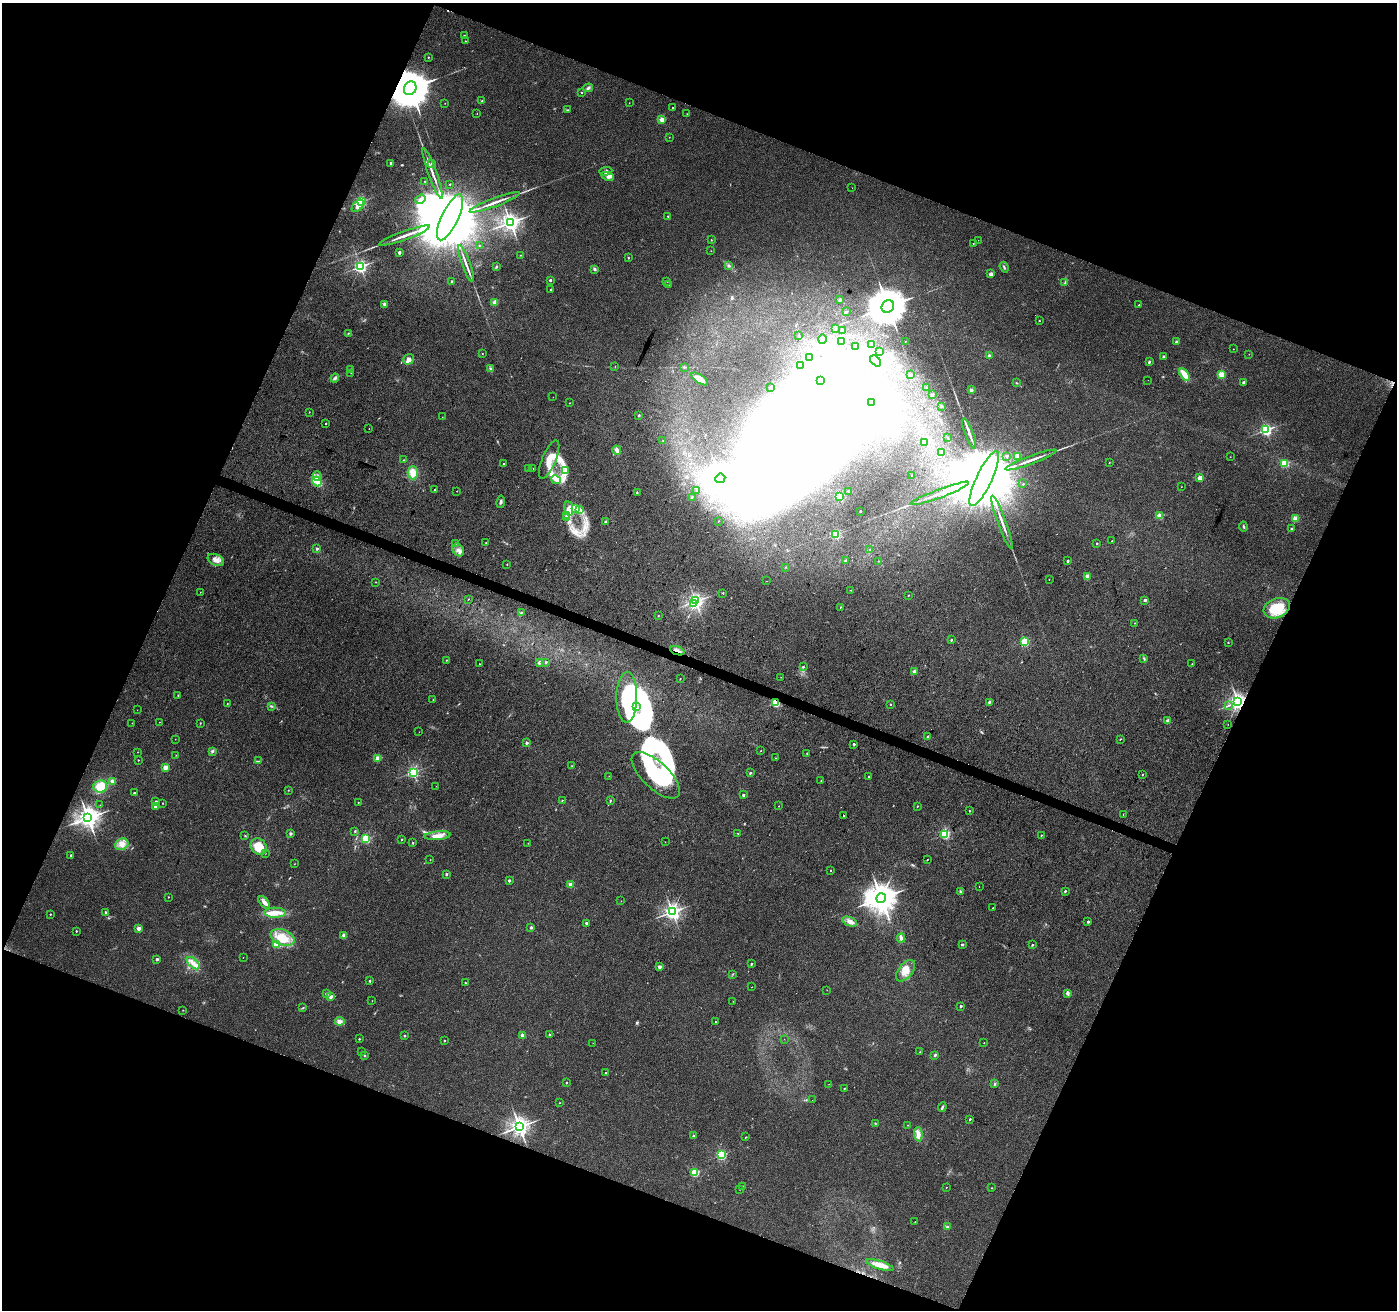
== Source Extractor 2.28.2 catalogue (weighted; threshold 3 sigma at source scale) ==
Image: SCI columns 9-5585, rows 275-5504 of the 5586 x 5714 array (HDU 1 of 3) = the unmasked area's bounding box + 8 px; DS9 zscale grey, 4 x 4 block average (1 PNG px = mean of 4 x 4 image px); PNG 1399 x 1312 px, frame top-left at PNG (2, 3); each listed source drawn as its Kron ellipse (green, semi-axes under 4 px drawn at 4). Shown black and unused: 43% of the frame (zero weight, under 3 of 4 exposures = <1% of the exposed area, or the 3 px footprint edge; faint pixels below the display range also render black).
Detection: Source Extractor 2.28.2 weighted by HDU 2 'WHT'. Background 0.0372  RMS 0.004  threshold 0.0182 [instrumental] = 3 sigma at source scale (4.5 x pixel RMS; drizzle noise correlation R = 1.50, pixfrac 1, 0.0396/0.0396 arcsec/px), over >= 5 px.
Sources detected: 458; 4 too faint to see at this stretch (4 x 4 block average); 74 inside a brighter object's white glare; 2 cosmic-ray / hot-pixel residue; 1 long thin detection or spike segment (spike, bleed or trail) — neither listed nor drawn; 1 coinciding with a brighter row at this scale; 9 inside a brighter listed object's ellipse — not listed separately; the other 367 listed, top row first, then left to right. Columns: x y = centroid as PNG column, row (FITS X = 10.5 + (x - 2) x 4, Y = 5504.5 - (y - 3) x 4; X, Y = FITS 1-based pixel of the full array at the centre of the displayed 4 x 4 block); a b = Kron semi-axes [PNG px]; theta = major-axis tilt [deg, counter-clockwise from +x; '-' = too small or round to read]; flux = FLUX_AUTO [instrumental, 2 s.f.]
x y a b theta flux
464 36 2 2 - 3.7
465 41 2 2 - 0.8
428 57 2 2 - 1.5
410 88 7 6 - 12000
588 88 5 3 - 4.6
581 92 2 2 - 1.7
482 101 2 2 - 2.1
445 103 2 2 - 0.84
629 103 2 2 - 0.94
672 107 2 2 - 1.1
567 110 2 2 - 2.3
477 113 2 2 - 0.67
687 114 2 2 - 0.76
662 120 2 2 - 68
669 137 2 2 - 0.68
391 163 2 2 - 7
432 163 4 2 - 2.3
606 171 6 4 5 7.6
433 173 27 2 -70 17
608 176 6 2 -25 6.1
425 181 2 2 - 0.98
450 184 2 2 - 2
852 188 2 2 - 0.38
420 199 5 3 - 6.9
361 201 2 2 - 310
495 202 26 2 20 20
358 206 7 4 46 19
668 216 2 2 - 2
450 217 25 8 65 72000
510 222 3 3 - 1400
404 236 27 2 20 22
711 240 2 2 - 0.91
978 240 2 2 - 0.48
973 243 2 2 - 1.8
479 246 2 2 - 1.4
711 251 2 2 - 0.76
399 252 2 2 - 15
520 255 2 2 - 0.92
628 258 3 2 - 1.8
466 263 19 2 -70 13
729 265 3 2 - 2.9
360 266 2 2 - 630
496 267 3 2 - 2.9
1004 267 5 2 - 3.1
594 269 4 3 - 3.5
991 274 2 2 - 27
550 280 2 2 - 8.8
451 281 2 2 - 5.2
667 281 2 2 - 1
1065 283 4 2 - 2.9
668 285 2 2 - 0.87
551 289 2 2 - 4.3
840 300 2 2 - 16
495 302 3 3 - 10
385 304 2 2 - 33
1139 305 2 2 - 2.4
888 306 7 6 - 9600
846 312 2 2 - 2.4
1039 321 2 2 - 2.6
836 328 2 2 - 0.88
843 330 2 2 - 20
348 333 3 2 - 1.4
798 335 2 2 - 1.1
822 339 4 2 - 4.6
841 341 3 3 - 4.8
905 342 2 2 - 0.71
1176 342 2 2 - 16
871 345 2 2 - 2.1
856 346 2 2 - 3.5
1233 349 2 2 - 1.5
880 351 2 2 - 1.2
482 353 2 2 - 1
1249 354 2 2 - 0.86
989 355 2 2 - 7.4
1163 357 2 2 - 12
809 358 2 2 - 3.2
409 359 5 5 - 10
875 361 6 3 -46 8.5
1149 362 3 2 - 3.9
800 365 2 2 - 1.1
615 366 2 2 - 1
684 367 2 2 - 1.7
351 369 2 2 - 2.3
490 369 4 2 - 3.7
351 373 2 2 - 0.47
910 375 3 2 - 2.2
1185 375 7 3 -55 31
1221 375 2 2 - 120
335 378 4 3 - 5.6
700 379 9 4 -33 17
820 380 4 3 - 3.5
1148 380 2 2 - 0.31
1243 382 2 2 - 11
1016 383 3 2 - 1.5
771 387 2 2 - 9.2
927 387 3 2 - 1.4
971 390 2 2 - 26
932 394 2 2 - 1.8
553 397 2 2 - 0.55
569 403 2 2 - 0.73
872 403 3 3 - 4
941 406 2 2 - 2
309 412 2 2 - 1.1
639 415 2 2 - 11
442 417 2 2 - 0.42
325 424 2 2 - 2.8
369 429 2 2 - 0.54
1266 430 2 2 - 510
969 433 16 2 -70 15
947 438 2 2 - 0.62
663 440 2 2 - 0.84
924 442 3 2 - 2
617 450 5 3 - 9.5
941 453 2 2 - 12
1007 456 2 2 - 5.5
1017 456 2 2 - 88
1230 457 2 2 - 0.62
403 460 2 2 - 1.3
549 460 20 7 67 33
1031 460 27 2 20 22
1109 462 2 2 - 1
1285 463 2 2 - 170
503 464 2 2 - 1.6
533 468 2 2 - 0.47
528 469 2 2 - 0.84
565 470 4 3 - 6.8
413 473 6 5 - 25
912 475 2 2 - 1.1
317 476 5 3 - 7.2
720 478 5 4 - 5200
1200 478 2 2 - 54
984 479 30 7 65 80000
556 480 5 3 - 8.2
317 481 5 3 - 11
1023 484 2 2 - 1.7
1181 487 2 2 - 0.54
435 490 2 2 - 4.1
696 490 2 2 - 0.47
457 491 2 2 - 1
848 491 2 2 - 4.2
637 492 3 2 - 1.3
940 493 31 2 20 28
840 496 2 2 - 190
692 497 2 2 - 1.3
501 502 6 3 79 5
569 508 7 3 -79 11
575 509 3 2 - 3.7
580 509 3 2 - 4.2
860 511 2 2 - 4.4
566 515 4 2 - 4.8
1160 516 2 2 - 92
567 517 4 2 - 4.3
1295 519 2 2 - 80
605 521 2 2 - 6.7
718 521 2 2 - 1.2
1002 522 28 2 -70 18
1243 527 5 2 - 2.8
1291 529 2 2 - 1.9
836 534 2 2 - 260
1112 541 2 2 - 1.1
486 543 2 2 - 1.3
455 544 2 2 - 0.98
1097 544 2 2 - 2.2
317 548 2 2 - 4.8
870 549 2 2 - 0.97
458 550 7 5 -53 12
216 560 9 5 -24 16
845 561 2 2 - 6.7
878 561 2 2 - 0.95
1068 561 2 2 - 7.8
507 564 2 2 - 1.2
785 567 2 2 - 0.92
1087 576 2 2 - 59
1049 579 2 2 - 1.5
767 581 2 2 - 0.36
375 582 2 2 - 0.77
851 590 2 2 - 0.93
200 592 2 2 - 0.73
723 593 2 2 - 4.4
908 595 2 2 - 2.3
468 599 2 2 - 1.1
1145 600 2 2 - 15
696 601 2 2 - 890
693 604 2 2 - 96
840 607 2 2 - 2.2
1277 608 13 9 21 68
521 613 2 2 - 1.4
658 616 2 2 - 1.7
1135 623 2 2 - 0.96
951 640 2 2 - 4.7
1025 642 2 2 - 210
1228 643 2 2 - 0.91
677 651 7 2 -20 8.8
1144 658 2 2 - 1.1
446 660 2 2 - 1.6
546 662 2 2 - 6.4
539 663 4 3 - 3.5
479 664 2 2 - 1.3
1192 664 2 2 - 1
803 667 2 2 - 4
914 671 2 2 - 18
781 677 2 2 - 0.48
680 679 2 2 - 2.6
178 695 2 2 - 1.9
627 697 25 10 89 170
433 699 2 2 - 2.3
989 702 2 2 - 6.9
1238 702 3 2 - 1200
775 703 2 2 - 220
227 704 2 2 - 1.3
890 704 2 2 - 2.1
1229 705 2 2 - 1.2
272 706 3 2 - 2.5
637 707 4 2 - 3.4
137 710 2 2 - 0.46
1168 721 2 2 - 29
160 722 2 2 - 0.8
132 723 2 2 - 0.83
200 723 3 2 - 1.2
1228 725 2 2 - 0.41
419 732 2 2 - 0.49
928 737 2 2 - 9.8
175 739 2 2 - 0.76
1120 739 2 2 - 1.9
527 743 2 2 - 11
854 744 3 2 - 2.8
212 751 4 2 - 3.4
761 751 2 2 - 1.9
138 752 2 2 - 0.84
807 753 2 2 - 3.6
176 755 2 2 - 0.59
378 758 3 3 - 11
776 758 2 2 - 0.8
138 760 2 2 - 2.1
259 761 2 2 - 1.3
572 766 2 2 - 1.1
165 767 2 2 - 63
413 772 2 2 - 460
750 773 2 2 - 7.6
656 775 30 13 -44 160
1142 775 2 2 - 1.9
609 776 2 2 - 0.54
869 776 2 2 - 2.1
821 781 2 2 - 1.2
113 782 4 3 - 11
100 786 7 6 - 38
436 786 2 2 - 0.43
288 790 2 2 - 0.84
134 793 2 2 - 4.7
743 795 2 2 - 12
562 800 2 2 - 2.2
610 801 4 2 - 2
156 802 2 2 - 12
163 803 2 2 - 2
358 803 2 2 - 1.4
100 805 2 2 - 0.57
155 806 2 2 - 17
779 806 2 2 - 0.78
917 806 2 2 - 3
969 811 2 2 - 1.4
1123 814 2 2 - 0.82
843 816 2 2 - 3.6
88 818 3 3 - 2200
355 831 3 2 - 1.8
290 833 2 2 - 15
738 833 2 2 - 1.2
945 834 2 2 - 300
1041 835 2 2 - 2.3
245 836 2 2 - 1.3
437 836 13 4 5 19
366 839 2 2 - 240
402 839 2 2 - 2.7
665 842 2 2 - 0.44
413 843 2 2 - 3.7
528 843 2 2 - 1.1
122 844 7 5 26 17
259 847 9 7 -50 56
265 853 2 2 - 0.72
71 855 2 2 - 8.8
430 860 2 2 - 0.8
927 860 2 2 - 2
295 864 2 2 - 0.57
831 870 2 2 - 2
446 874 2 2 - 8.2
509 880 2 2 - 12
570 885 2 2 - 45
979 887 2 2 - 0.39
1065 891 2 2 - 6.8
961 892 2 2 - 21
168 897 2 2 - 1.8
881 898 5 4 - 4100
621 901 2 2 - 0.71
264 902 7 3 -50 8.4
993 908 2 2 - 3.7
105 912 3 2 - 1.8
672 912 3 2 - 1000
275 913 11 5 -1 24
50 914 2 2 - 2.4
850 922 8 4 -21 12
1088 922 2 2 - 8.6
586 923 2 2 - 9.8
531 927 2 2 - 14
139 928 2 2 - 36
76 931 2 2 - 3.2
344 935 2 2 - 42
283 937 12 7 -22 38
901 938 4 3 - 5.4
962 944 2 2 - 10
276 945 2 2 - 120
1032 945 2 2 - 7.3
243 958 2 2 - 0.58
157 959 2 2 - 11
193 963 8 4 -42 16
751 964 2 2 - 7.6
660 967 2 2 - 25
906 971 12 7 51 27
733 974 2 2 - 1.1
370 981 2 2 - 5.3
466 983 3 2 - 1.8
751 987 2 2 - 0.6
827 990 2 2 - 1.9
1068 993 4 3 - 4.1
326 994 2 2 - 11
330 996 2 2 - 42
372 1001 2 2 - 0.62
733 1001 2 2 - 0.78
961 1006 2 2 - 7.4
303 1008 3 2 - 1.9
183 1010 2 2 - 0.81
340 1021 5 4 - 8.1
715 1022 2 2 - 1.5
550 1034 2 2 - 9.3
523 1035 2 2 - 52
404 1036 2 2 - 4.9
359 1039 2 2 - 3.2
784 1039 2 2 - 0.87
444 1041 2 2 - 3.5
593 1043 2 2 - 0.62
984 1043 2 2 - 1.3
362 1051 2 2 - 0.98
920 1052 2 2 - 0.65
364 1055 2 2 - 6
935 1055 3 2 - 3.6
605 1073 2 2 - 1.3
566 1083 2 2 - 3.1
829 1084 2 2 - 0.78
995 1084 3 2 - 2.6
844 1088 2 2 - 2.5
812 1100 2 2 - 0.44
559 1103 2 2 - 1.4
942 1107 5 2 - 3.3
970 1119 2 2 - 5.1
875 1123 2 2 - 1.3
907 1125 2 2 - 1
519 1127 3 3 - 1500
918 1134 7 3 -85 15
694 1136 2 2 - 15
746 1137 2 2 - 0.91
721 1155 2 2 - 300
695 1173 2 2 - 170
743 1186 2 2 - 2.2
946 1187 2 2 - 1.4
992 1188 2 2 - 0.96
740 1189 2 2 - 1.4
915 1222 2 2 - 0.53
947 1227 2 2 - 1.7
880 1265 14 3 -17 34
Overlapping masked pixels (flux is a lower limit): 4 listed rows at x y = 410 88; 677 651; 1238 702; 775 703
Diffuse or blended objects may show on this block-average render without a row.